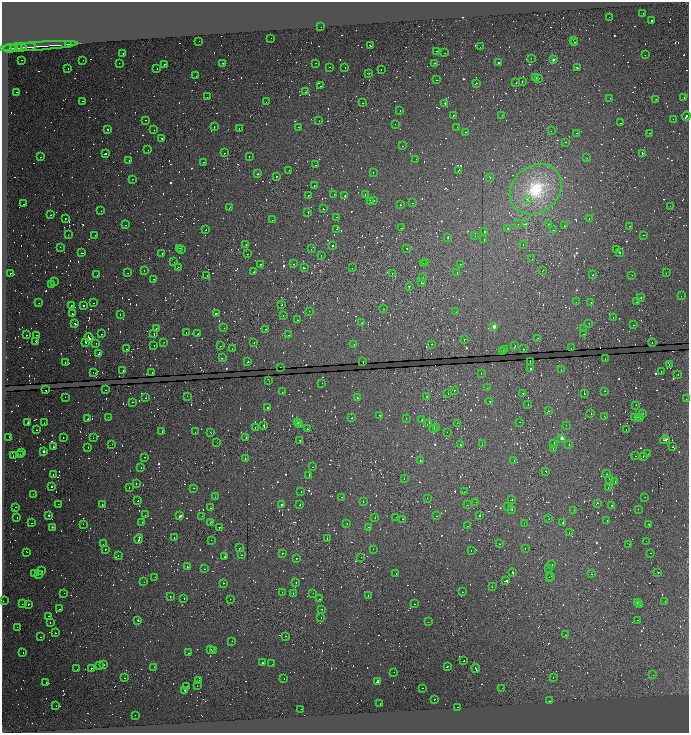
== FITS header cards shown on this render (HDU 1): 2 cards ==
NAXIS1  =                 1373
NAXIS2  =                 1462

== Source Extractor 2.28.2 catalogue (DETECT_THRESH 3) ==
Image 1373 x 1462 px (HDU 1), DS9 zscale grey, zoomed out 1/2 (1 PNG px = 2 x 2 image px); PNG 691 x 735 px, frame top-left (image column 1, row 1462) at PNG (2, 2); each listed source drawn as its Kron ellipse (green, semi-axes under 4 px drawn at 4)
Background 16.6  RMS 1.5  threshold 4.45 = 3 sigma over >= 5 px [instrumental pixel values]
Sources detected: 1994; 679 cannot appear on this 1/2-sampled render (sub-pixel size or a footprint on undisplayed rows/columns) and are neither listed nor drawn; of the other 1315, the 500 brightest by FLUX_AUTO listed and drawn (815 fainter detections omitted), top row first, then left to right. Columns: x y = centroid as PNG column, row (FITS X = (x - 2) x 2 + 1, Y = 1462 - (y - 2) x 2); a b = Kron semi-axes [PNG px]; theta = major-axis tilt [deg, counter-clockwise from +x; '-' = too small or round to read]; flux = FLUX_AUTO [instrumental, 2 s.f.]
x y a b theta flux
643 13 2 1 - 1200
609 17 2 1 - 1600
652 21 2 2 - 5000
321 27 2 1 - 1200
271 38 2 2 - 860
573 40 2 1 - 9100
199 41 2 1 - 3200
574 42 2 1 - 3100
69 44 2 1 - 1900
38 46 40 1 4 8300
370 46 3 2 - 3600
22 47 5 2 - 2300
28 47 7 1 4 2500
480 47 2 2 - 3100
10 48 6 2 9 2400
17 48 6 1 2 3100
436 51 2 1 - 1900
123 53 2 2 - 910
445 53 2 1 - 1400
645 55 2 1 - 1300
531 58 2 1 - 1100
22 60 2 1 - 2700
83 60 2 1 - 1700
553 60 2 2 - 3900
119 63 2 1 - 880
222 63 2 2 - 1100
316 63 2 2 - 1200
435 63 2 2 - 1200
499 63 2 2 - 1300
164 64 2 2 - 3300
330 67 2 2 - 850
577 67 3 1 - 4500
68 68 2 2 - 2200
345 68 2 2 - 1500
157 69 2 1 - 860
381 70 2 1 - 1000
369 73 3 1 - 2200
196 76 2 2 - 1200
536 77 2 1 - 960
538 78 3 1 - 3600
437 80 2 1 - 880
522 81 2 1 - 5300
516 82 2 1 - 980
476 83 2 1 - 3400
321 86 2 2 - 870
17 92 2 1 - 3200
306 92 2 1 - 1200
207 97 2 1 - 3400
684 97 2 2 - 2700
610 98 2 1 - 1300
656 99 2 1 - 1200
82 101 2 2 - 1900
266 102 2 1 - 1000
363 103 2 2 - 860
445 103 3 2 - 1100
400 111 2 1 - 1500
453 115 2 2 - 6400
502 115 2 2 - 1700
686 116 4 2 - 7200
673 119 2 2 - 910
146 120 2 1 - 1000
319 121 2 1 - 1100
620 123 2 1 - 930
395 124 2 2 - 2000
214 127 2 2 - 12000
299 127 2 1 - 1100
457 127 2 1 - 1600
239 128 2 1 - 3300
108 130 2 2 - 1600
154 130 2 1 - 8000
551 131 2 1 - 1000
465 132 2 1 - 2000
576 133 2 1 - 2400
649 133 2 2 - 3900
162 138 2 2 - 2400
566 142 2 1 - 1400
403 146 2 1 - 970
148 150 2 2 - 2800
105 153 2 2 - 2400
224 153 2 1 - 8000
642 153 2 2 - 3500
249 156 2 2 - 3700
41 157 2 2 - 1500
587 158 2 1 - 920
416 159 2 2 - 1300
129 160 2 2 - 1700
203 162 2 2 - 3600
315 165 2 1 - 1700
289 170 2 1 - 3200
459 170 3 2 - 860
373 172 2 1 - 960
258 174 2 1 - 1700
276 177 2 2 - 2000
490 177 3 2 - 2500
132 179 2 1 - 1200
314 186 2 1 - 1100
536 189 28 23 40 23000
334 194 2 1 - 890
308 195 2 1 - 7100
365 195 2 2 - 1000
345 196 2 2 - 2100
527 199 2 1 - 890
374 200 2 1 - 1400
371 202 3 2 - 1800
413 203 2 2 - 2300
23 204 2 1 - 1100
400 205 2 1 - 2200
670 206 2 1 - 860
229 208 2 2 - 4200
323 209 2 1 - 2600
101 211 2 1 - 2600
308 212 2 2 - 2200
50 215 2 1 - 1700
337 217 2 1 - 1400
65 219 2 1 - 890
589 219 2 1 - 5900
272 220 2 1 - 1500
518 224 2 1 - 1500
526 224 2 2 - 8300
549 224 2 2 - 8400
126 225 2 1 - 1700
564 226 2 2 - 2400
630 226 2 1 - 880
401 228 2 2 - 890
508 228 2 1 - 1100
337 229 2 1 - 960
206 230 2 1 - 5000
553 230 2 1 - 3900
485 231 2 2 - 4200
68 235 2 1 - 1900
95 235 2 2 - 900
643 235 2 1 - 940
475 236 2 1 - 1300
447 237 2 2 - 6400
484 240 2 2 - 1100
246 244 2 1 - 2600
523 244 2 1 - 1700
332 245 2 2 - 6000
60 247 2 1 - 950
179 248 2 1 - 1600
407 248 2 2 - 1100
181 249 2 1 - 1300
311 249 2 1 - 1100
617 250 2 1 - 880
620 252 2 1 - 3500
82 253 2 1 - 3100
162 254 2 1 - 1500
248 254 2 1 - 2900
321 255 2 1 - 1600
532 259 2 1 - 960
174 262 2 2 - 2300
425 262 2 1 - 2800
423 263 2 1 - 880
261 264 2 2 - 5600
294 264 3 1 - 1300
460 264 2 1 - 1500
178 267 2 2 - 1100
304 268 2 1 - 4700
352 268 2 1 - 1100
144 270 2 1 - 4900
543 270 2 1 - 1300
254 272 2 1 - 1300
457 272 2 1 - 3600
11 273 2 2 - 2100
127 273 2 2 - 2400
392 273 2 1 - 2800
666 273 2 1 - 930
97 275 2 2 - 1000
207 275 2 1 - 1200
593 275 2 1 - 1200
632 275 2 2 - 1600
423 278 2 2 - 3200
154 279 2 1 - 2000
54 282 2 1 - 1200
421 283 2 2 - 1600
51 284 2 1 - 1600
409 286 2 2 - 2100
681 296 2 2 - 1000
641 297 2 1 - 2900
576 302 2 1 - 1700
591 302 2 1 - 1600
637 302 2 1 - 1100
39 303 2 2 - 1900
94 303 2 2 - 890
71 305 2 2 - 3100
84 305 2 2 - 1300
282 305 2 2 - 2000
384 309 2 1 - 1300
309 311 2 2 - 1100
456 312 2 2 - 1400
216 313 2 2 - 2900
72 314 2 2 - 2700
120 314 2 1 - 1100
283 315 2 1 - 1900
613 318 2 1 - 5100
297 320 2 1 - 3300
362 323 2 1 - 10000
589 323 2 1 - 1700
75 324 2 2 - 2500
633 325 2 1 - 1600
494 326 2 2 - 7300
156 328 2 1 - 4100
224 328 2 2 - 1200
265 329 2 1 - 2200
584 329 2 1 - 3100
186 332 2 2 - 1500
154 333 2 1 - 2000
198 333 2 1 - 2100
101 334 2 1 - 1600
584 334 2 2 - 1900
26 335 2 1 - 1300
37 335 2 1 - 2500
288 335 2 1 - 1000
89 337 4 2 - 7200
538 338 3 1 - 7300
464 339 2 1 - 1100
36 341 3 1 - 2700
85 342 2 1 - 3200
163 342 2 1 - 900
96 343 2 1 - 1800
254 343 2 1 - 1100
652 343 2 2 - 940
354 344 2 1 - 2400
431 344 2 1 - 1200
154 345 2 1 - 1300
220 346 2 1 - 2400
515 346 3 2 - 1700
571 348 2 2 - 1400
126 349 2 2 - 2900
232 349 2 1 - 1700
504 349 2 1 - 2300
524 349 2 2 - 860
502 351 2 2 - 5300
99 353 2 2 - 2800
222 358 2 2 - 2100
605 359 2 1 - 960
248 361 2 2 - 1500
530 361 2 1 - 1100
363 362 2 2 - 3800
65 363 2 1 - 2400
669 365 2 2 - 3300
280 367 2 1 - 1100
530 368 2 2 - 3800
562 370 3 2 - 2300
123 371 2 1 - 7800
661 371 2 2 - 4500
93 372 2 2 - 1300
152 373 2 2 - 1200
481 374 2 2 - 880
678 375 2 1 - 2300
269 381 2 1 - 1100
322 383 2 2 - 890
487 388 2 2 - 910
45 390 2 1 - 2100
105 390 2 1 - 880
454 391 2 1 - 1700
605 391 2 2 - 3600
282 392 2 1 - 3600
523 393 2 1 - 2300
448 394 2 2 - 1200
584 394 2 1 - 4200
187 396 2 1 - 1100
65 397 2 2 - 3600
427 397 3 1 - 1400
146 398 2 2 - 1700
357 398 2 2 - 2300
686 399 2 2 - 2400
490 401 2 2 - 1200
132 402 2 1 - 2000
528 404 2 1 - 3400
636 405 2 2 - 3100
267 407 2 2 - 2300
548 411 2 2 - 2000
642 413 2 1 - 2300
591 414 2 1 - 5500
379 415 2 1 - 1100
604 416 2 1 - 1100
108 417 2 1 - 5400
638 417 2 1 - 2000
352 418 2 1 - 1300
635 418 2 1 - 1900
641 418 2 2 - 2400
88 419 2 1 - 4300
406 419 2 2 - 1900
422 420 2 1 - 1300
519 422 2 1 - 860
28 423 2 2 - 4500
44 423 2 1 - 890
298 423 2 1 - 1600
457 423 2 1 - 1600
428 424 3 1 - 5100
300 425 2 1 - 990
566 425 2 1 - 910
264 426 2 2 - 4000
255 428 2 1 - 1400
436 428 2 1 - 4000
307 429 2 2 - 3100
434 429 2 1 - 3400
626 429 2 1 - 1200
36 430 2 2 - 1300
162 431 2 1 - 1500
195 432 2 2 - 1500
447 432 2 1 - 960
211 433 3 2 - 1700
9 437 2 1 - 1200
63 438 2 1 - 4000
93 438 2 1 - 1500
246 438 2 1 - 5300
562 438 2 2 - 6600
300 440 2 1 - 960
665 440 5 2 - 10000
217 443 2 2 - 1200
554 443 2 2 - 2300
112 444 2 1 - 1100
482 444 2 1 - 990
569 444 2 1 - 1100
461 445 2 1 - 3100
54 447 3 2 - 4000
88 447 2 1 - 2100
673 447 2 1 - 1000
553 449 2 1 - 2000
44 451 2 2 - 3000
22 453 2 1 - 3100
20 454 2 2 - 1500
648 454 2 1 - 1900
13 456 2 2 - 1700
635 456 2 2 - 1400
643 456 2 2 - 1100
145 457 2 1 - 1200
245 459 2 1 - 1700
420 460 2 2 - 1900
514 461 2 1 - 1100
312 467 2 1 - 1000
141 468 2 2 - 860
545 471 2 2 - 1800
607 474 2 2 - 2500
53 475 2 2 - 3100
309 476 2 2 - 16000
404 479 2 1 - 1800
609 479 2 1 - 1100
615 482 2 1 - 1100
136 484 2 1 - 950
52 487 2 2 - 3000
608 487 2 2 - 1200
129 488 2 1 - 1300
193 488 2 2 - 3400
301 491 2 2 - 1500
464 492 2 1 - 1400
33 494 2 2 - 850
215 497 2 1 - 2900
342 497 2 1 - 860
645 497 2 2 - 870
427 498 2 1 - 3600
511 500 3 1 - 890
138 501 2 1 - 2600
363 501 2 2 - 4800
476 502 2 1 - 1500
597 503 2 2 - 3300
58 504 2 1 - 870
102 504 2 1 - 2500
281 505 2 2 - 2200
300 505 2 2 - 1200
467 505 2 1 - 1000
612 506 2 1 - 2400
15 507 2 2 - 4800
508 507 2 2 - 1200
210 508 2 2 - 930
512 509 2 1 - 20000
638 509 2 1 - 1500
574 510 2 2 - 1200
145 515 2 1 - 1100
480 515 2 1 - 4500
49 516 2 2 - 2700
180 516 3 2 - 3000
202 516 2 1 - 1600
437 516 2 1 - 980
17 517 2 1 - 2200
396 517 2 1 - 1700
375 518 2 1 - 1900
403 519 2 2 - 2400
549 519 2 1 - 1500
607 520 2 1 - 1100
142 522 2 2 - 1600
211 522 3 2 - 1200
563 522 2 1 - 9300
32 523 2 1 - 4200
524 523 2 1 - 2400
83 524 2 1 - 1600
347 524 2 1 - 2200
648 524 2 1 - 2000
467 526 2 1 - 2800
52 527 2 2 - 1200
219 527 2 1 - 1300
369 527 2 1 - 1700
569 533 2 2 - 7200
174 538 2 1 - 870
139 539 5 1 - 11000
327 539 2 1 - 1800
211 540 2 1 - 920
646 541 2 1 - 900
103 544 2 1 - 1500
500 544 2 1 - 990
629 544 2 1 - 1600
240 548 3 1 - 1900
373 549 2 1 - 1800
525 549 2 2 - 1400
105 550 2 1 - 2400
471 551 2 1 - 2000
27 552 2 1 - 1200
282 553 2 1 - 1800
651 553 2 2 - 1200
118 555 2 1 - 1700
241 555 2 1 - 2400
225 557 2 1 - 16000
361 557 2 1 - 4000
297 558 2 2 - 1500
552 565 2 1 - 2200
187 567 3 2 - 1500
548 568 2 1 - 1000
204 569 2 2 - 890
41 571 2 1 - 2000
658 572 2 1 - 1400
34 573 2 1 - 3100
396 573 2 2 - 1100
512 573 3 2 - 4000
38 574 2 1 - 1600
591 574 2 2 - 3100
551 576 2 2 - 1800
155 577 2 1 - 1000
549 577 2 1 - 1100
506 581 4 2 - 6700
144 582 2 2 - 1300
223 583 2 1 - 2100
296 583 2 2 - 4300
492 587 2 1 - 3100
282 592 2 2 - 2400
462 592 2 1 - 1400
64 593 2 1 - 1400
313 593 2 1 - 2200
293 594 2 2 - 4900
368 596 2 1 - 1200
170 597 2 1 - 890
184 599 2 1 - 1200
230 599 2 1 - 880
319 599 2 2 - 1300
3 601 2 1 - 880
665 601 2 1 - 1500
637 603 2 1 - 1500
22 604 2 1 - 1500
415 604 2 2 - 980
28 605 2 2 - 2800
640 605 2 1 - 890
60 609 2 2 - 870
322 609 2 1 - 1900
49 616 2 2 - 3700
321 618 2 2 - 1200
637 620 2 2 - 900
138 621 3 2 - 2200
428 622 2 1 - 2200
50 623 2 2 - 1500
17 627 2 1 - 1200
55 633 2 2 - 8200
566 635 2 2 - 980
286 636 2 1 - 1700
41 637 2 1 - 1600
232 641 2 1 - 6000
211 650 2 2 - 2700
213 650 2 2 - 1000
23 653 2 1 - 2300
188 653 2 1 - 1300
464 661 2 1 - 2400
262 663 2 2 - 2500
272 664 2 1 - 1000
104 665 2 1 - 1200
100 666 2 2 - 3000
447 666 3 1 - 3100
154 667 2 1 - 5600
91 668 2 2 - 4200
476 668 4 2 - 6700
77 669 2 1 - 1400
394 672 2 1 - 2400
653 675 2 2 - 1300
124 678 2 2 - 2400
553 678 2 1 - 1600
284 679 2 2 - 1500
199 680 2 1 - 2200
377 681 3 2 - 3300
46 683 2 2 - 890
197 686 2 2 - 2700
187 687 2 1 - 1100
422 688 2 2 - 2200
502 688 2 1 - 1000
185 690 2 1 - 1900
434 699 2 2 - 3900
549 701 2 1 - 5400
380 703 2 1 - 960
56 706 2 1 - 930
458 707 2 1 - 2300
301 709 2 1 - 2000
135 715 2 1 - 1300
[815 fainter detections neither listed nor drawn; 679 sub-pixel or undisplayed-footprint detections neither listed nor drawn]